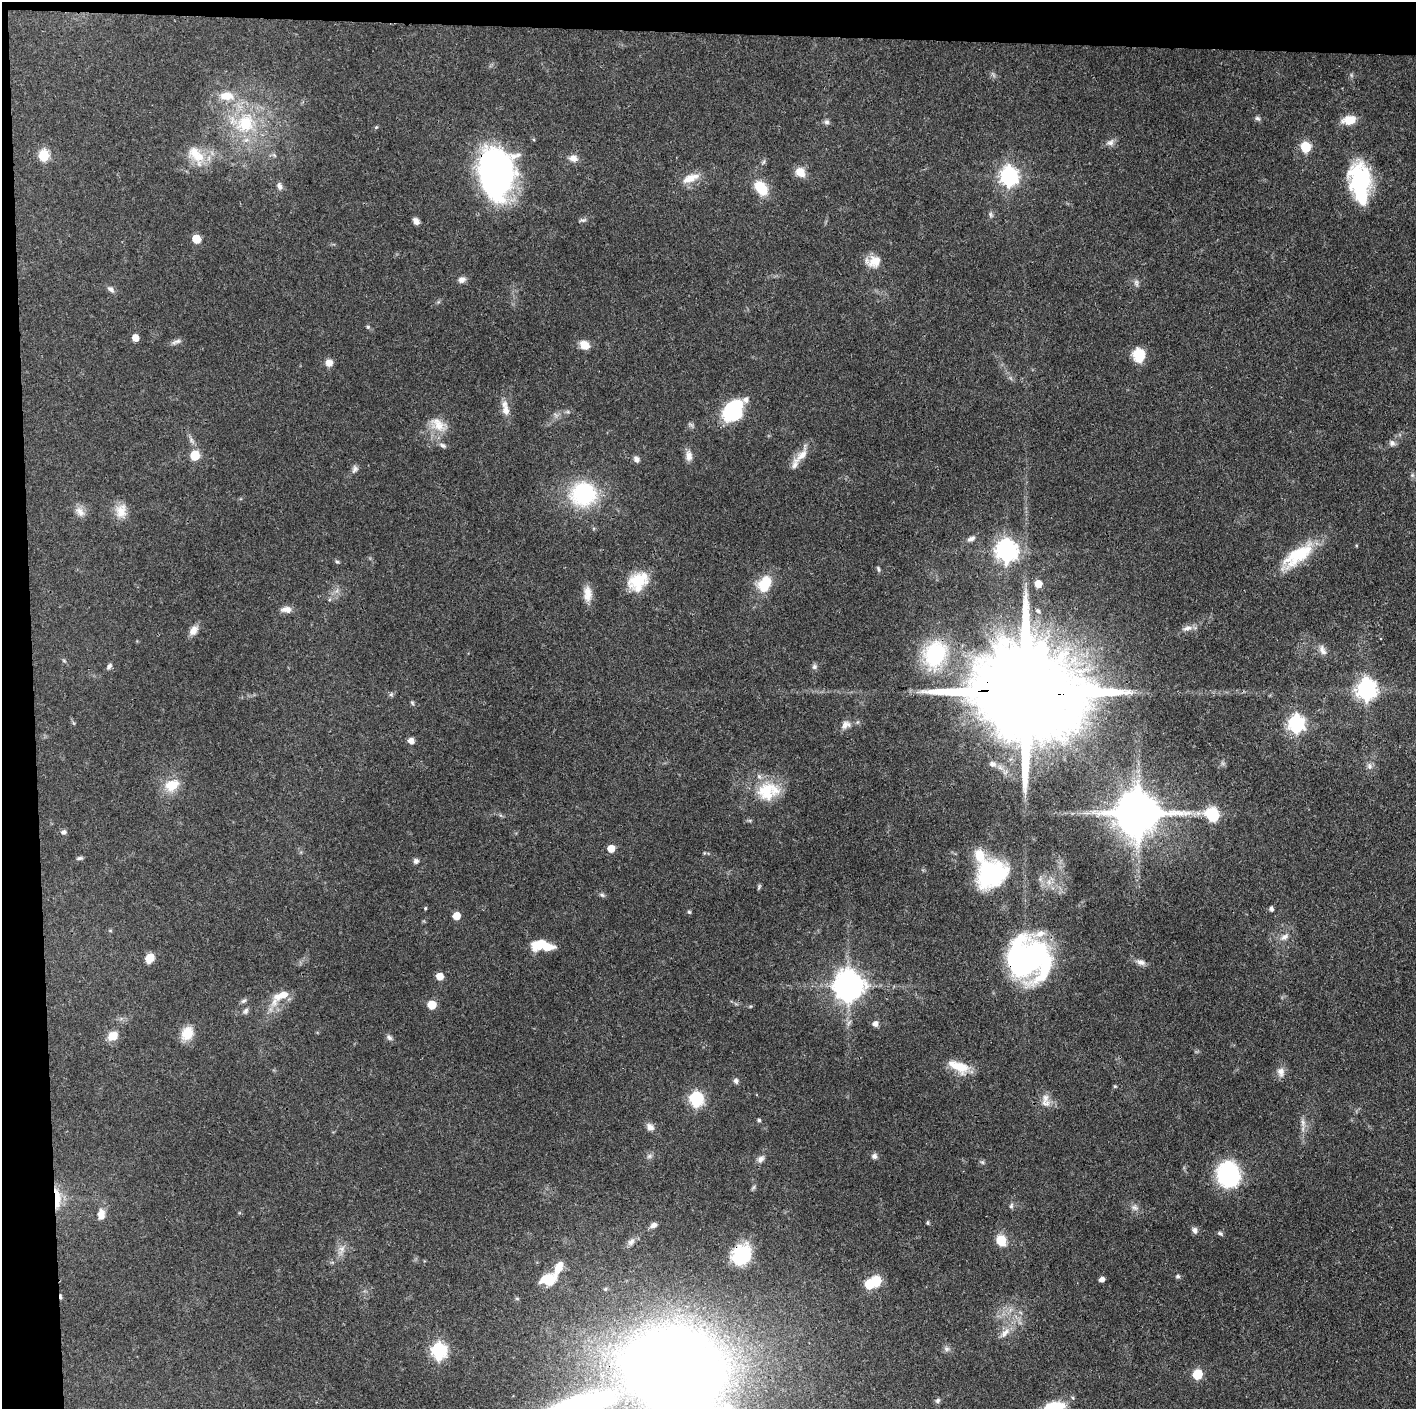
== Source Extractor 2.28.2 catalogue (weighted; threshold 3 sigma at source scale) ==
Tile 1 of 3 x 3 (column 1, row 1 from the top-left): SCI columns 1-1414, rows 2815-4221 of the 4241 x 4221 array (HDU 1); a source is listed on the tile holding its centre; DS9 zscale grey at full resolution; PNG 1418 x 1411 px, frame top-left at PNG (2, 2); no overlay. Shown black and unused: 5% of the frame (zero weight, under 3 of 4 exposures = <1% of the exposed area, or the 3 px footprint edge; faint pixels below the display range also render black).
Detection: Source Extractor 2.28.2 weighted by HDU 2 'WHT'; one run over the whole footprint, this tile lists its part. Background 0.087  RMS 0.004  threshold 0.0179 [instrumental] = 3 sigma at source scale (4.5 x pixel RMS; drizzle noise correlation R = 1.50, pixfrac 1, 0.05/0.05 arcsec/px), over >= 5 px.
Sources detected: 155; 2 inside a brighter object's white glare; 1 cosmic-ray / hot-pixel residue — not listed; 4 inside a brighter listed object's ellipse — not listed separately; the other 148 listed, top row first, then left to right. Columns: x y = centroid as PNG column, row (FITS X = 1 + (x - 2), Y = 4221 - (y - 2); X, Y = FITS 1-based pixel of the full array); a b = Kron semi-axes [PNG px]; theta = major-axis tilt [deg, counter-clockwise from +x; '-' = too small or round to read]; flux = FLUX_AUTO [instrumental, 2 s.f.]
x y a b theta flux
1351 75 6 4 -72 0.58
226 96 21 13 -3 7.3
1258 118 8 6 -37 0.91
1349 120 15 10 11 6.5
827 122 8 7 - 1.1
245 123 31 25 64 25
376 127 5 4 - 0.45
1110 142 10 8 22 1.8
1305 147 6 5 - 26
44 155 6 5 - 30
196 155 30 15 -52 9.6
573 158 12 9 -12 2.6
763 162 6 4 70 0.65
496 172 45 32 -85 120
800 172 13 10 -44 4.6
1009 176 8 7 - 170
690 178 25 10 21 5.5
1360 181 35 25 -86 35
279 186 10 6 -74 1.6
761 188 12 8 -53 16
990 215 8 5 -73 0.91
583 220 11 5 9 0.96
416 221 8 6 -53 1.9
196 239 5 5 - 12
873 261 20 14 8 5.8
462 280 9 7 19 1.8
1136 283 10 5 -73 1.2
111 289 10 6 -43 1.5
368 327 5 5 - 0.54
135 338 5 5 - 4.9
177 341 12 5 24 1.4
584 345 11 9 -33 4.6
1139 355 15 12 -82 8.9
329 363 8 8 - 2.8
506 410 15 9 -80 3.6
733 411 21 16 56 29
438 425 25 16 -35 7
1392 443 8 7 - 1.5
443 445 10 6 -31 1.2
195 455 6 5 - 17
689 456 15 8 -87 2.7
801 456 30 10 46 5.6
636 459 9 7 -41 1.5
355 469 11 7 63 1.4
1412 475 6 4 -45 0.66
583 494 25 23 6 39
121 511 20 14 88 5.4
80 512 16 10 -46 3
971 539 11 6 28 1.7
1006 551 9 8 - 260
1297 556 48 17 37 19
337 562 6 4 -2 0.56
878 569 9 4 -67 0.66
638 581 21 16 40 15
765 584 19 13 64 12
1038 584 5 5 - 6.8
587 594 20 10 -88 4.5
286 609 15 8 -2 2.6
1038 611 7 6 - 0.85
1187 628 14 8 14 2.4
193 630 14 9 57 3.1
1322 650 15 8 -65 2.4
935 654 24 18 68 38
64 661 6 3 -19 0.45
109 666 8 6 49 1
814 667 7 6 - 1.1
1366 689 8 7 - 210
1024 692 49 22 -3 17000
391 694 7 4 0 0.69
412 703 6 5 - 0.59
1296 724 7 7 - 130
846 725 15 10 36 2.8
411 741 5 5 - 3
992 764 9 7 -23 1.5
1369 766 9 7 -79 1.4
172 785 21 15 30 8
766 791 28 26 41 16
1137 813 15 11 -1 2000
1212 814 20 17 -36 11
63 832 7 6 - 1.1
611 848 5 5 - 6.2
79 858 8 4 6 0.81
416 861 7 6 - 1.2
991 874 36 30 37 40
759 886 8 3 85 0.61
602 895 7 5 -42 0.78
425 908 4 4 - 0.44
1271 909 6 5 - 0.91
689 912 5 5 - 0.57
456 916 5 5 - 6.9
1284 937 14 7 35 2.4
540 944 17 10 23 8.9
150 958 11 9 61 3.8
1029 958 37 35 -32 110
1141 962 12 7 -14 2
440 976 5 5 - 6.9
848 986 9 9 - 670
282 995 23 9 21 6.4
244 1001 9 5 43 0.95
432 1005 5 5 - 13
246 1011 9 6 67 1.2
875 1024 6 6 - 2.2
187 1033 18 14 64 6.7
113 1036 11 9 32 6.1
389 1038 9 6 -41 1.1
959 1066 27 12 -22 8.6
1281 1072 13 10 -84 2.7
736 1081 6 6 - 1.3
1115 1086 5 4 - 0.48
696 1099 7 6 - 70
1045 1103 14 10 -1 3.1
759 1120 4 4 - 0.7
1303 1123 11 6 -87 1.9
650 1127 11 9 -33 2.2
649 1156 8 6 21 1
874 1156 7 7 - 1.3
761 1159 10 7 42 1.7
982 1162 6 4 -43 0.67
1228 1174 20 16 -81 50
754 1187 7 4 71 0.65
56 1202 31 9 -88 7.9
1011 1206 8 5 79 0.85
1135 1208 10 7 -31 1.7
101 1214 14 9 86 3.8
928 1223 6 4 -84 0.5
654 1225 8 6 29 1.7
1195 1230 8 6 -71 1.6
1220 1233 7 5 -31 0.84
1001 1240 7 6 - 13
631 1242 11 7 48 1.8
341 1250 12 8 73 2.7
741 1255 21 18 53 17
558 1269 23 9 66 6
1178 1276 6 5 - 0.78
546 1279 19 13 2 8
1102 1279 5 4 - 1.9
876 1281 6 6 - 23
869 1284 6 5 - 18
605 1289 5 5 - 0.56
1005 1333 17 7 51 3.2
947 1349 8 6 0 1.2
439 1351 7 7 - 89
676 1372 77 58 -39 900
1197 1374 6 5 - 24
1073 1398 5 3 - 0.46
937 1401 7 6 - 0.93
578 1406 80 22 16 110
1053 1408 21 12 16 19
Overlapping masked pixels (flux is a lower limit): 7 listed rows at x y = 496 172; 1024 692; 1029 958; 56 1202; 741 1255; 676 1372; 578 1406
Isophote crosses this tile's border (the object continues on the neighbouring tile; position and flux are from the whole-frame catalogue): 3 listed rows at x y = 676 1372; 578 1406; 1053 1408